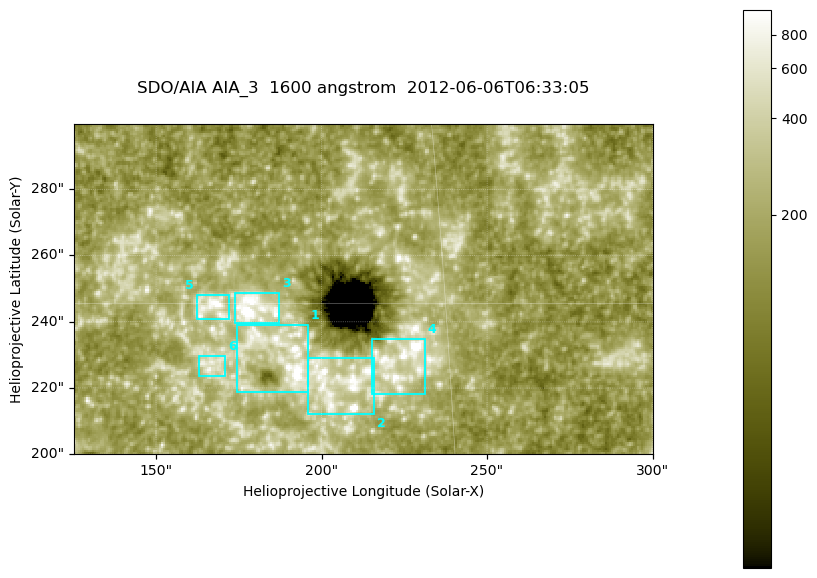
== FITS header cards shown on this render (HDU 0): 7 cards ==
TELESCOP= 'SDO/AIA '
INSTRUME= 'AIA_3   '
WAVELNTH=                 1600
WAVEUNIT= 'angstrom'
DATE-OBS= '2012-06-06T06:33:05.12'
CTYPE1  = 'HPLN-TAN'
CTYPE2  = 'HPLT-TAN'

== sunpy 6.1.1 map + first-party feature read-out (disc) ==
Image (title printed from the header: SDO/AIA AIA_3  1600 angstrom  2012-06-06T06:33:05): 287 x 164 px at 0.609 arcsec/px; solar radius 946 arcsec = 1552 px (partial field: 0.6% of the solar disc is inside the frame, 100% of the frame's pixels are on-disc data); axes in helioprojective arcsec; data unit not stated in the header (colour bar unlabelled)
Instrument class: DISC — disc imager (sunpy class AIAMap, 1600 A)
Bright regions (active regions / flare kernels): reference = the on-disc median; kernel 3 px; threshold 5 sigma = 325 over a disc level ~181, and >= 1.15x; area >= 47 px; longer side >= 3 px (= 1.8 arcsec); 6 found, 6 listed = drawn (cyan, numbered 1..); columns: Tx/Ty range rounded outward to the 2 arcsec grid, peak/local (2 s.f.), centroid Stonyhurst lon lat
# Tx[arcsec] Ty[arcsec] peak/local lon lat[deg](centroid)
1 174..196 218..240 8.3 +12 +14
2 196..216 212..230 6.5 +13 +14
3 174..188 238..250 21 +11 +15
4 214..232 218..236 11 +14 +14
5 162..172 240..248 6.2 +10 +15
6 162..172 222..230 3.8 +10 +14